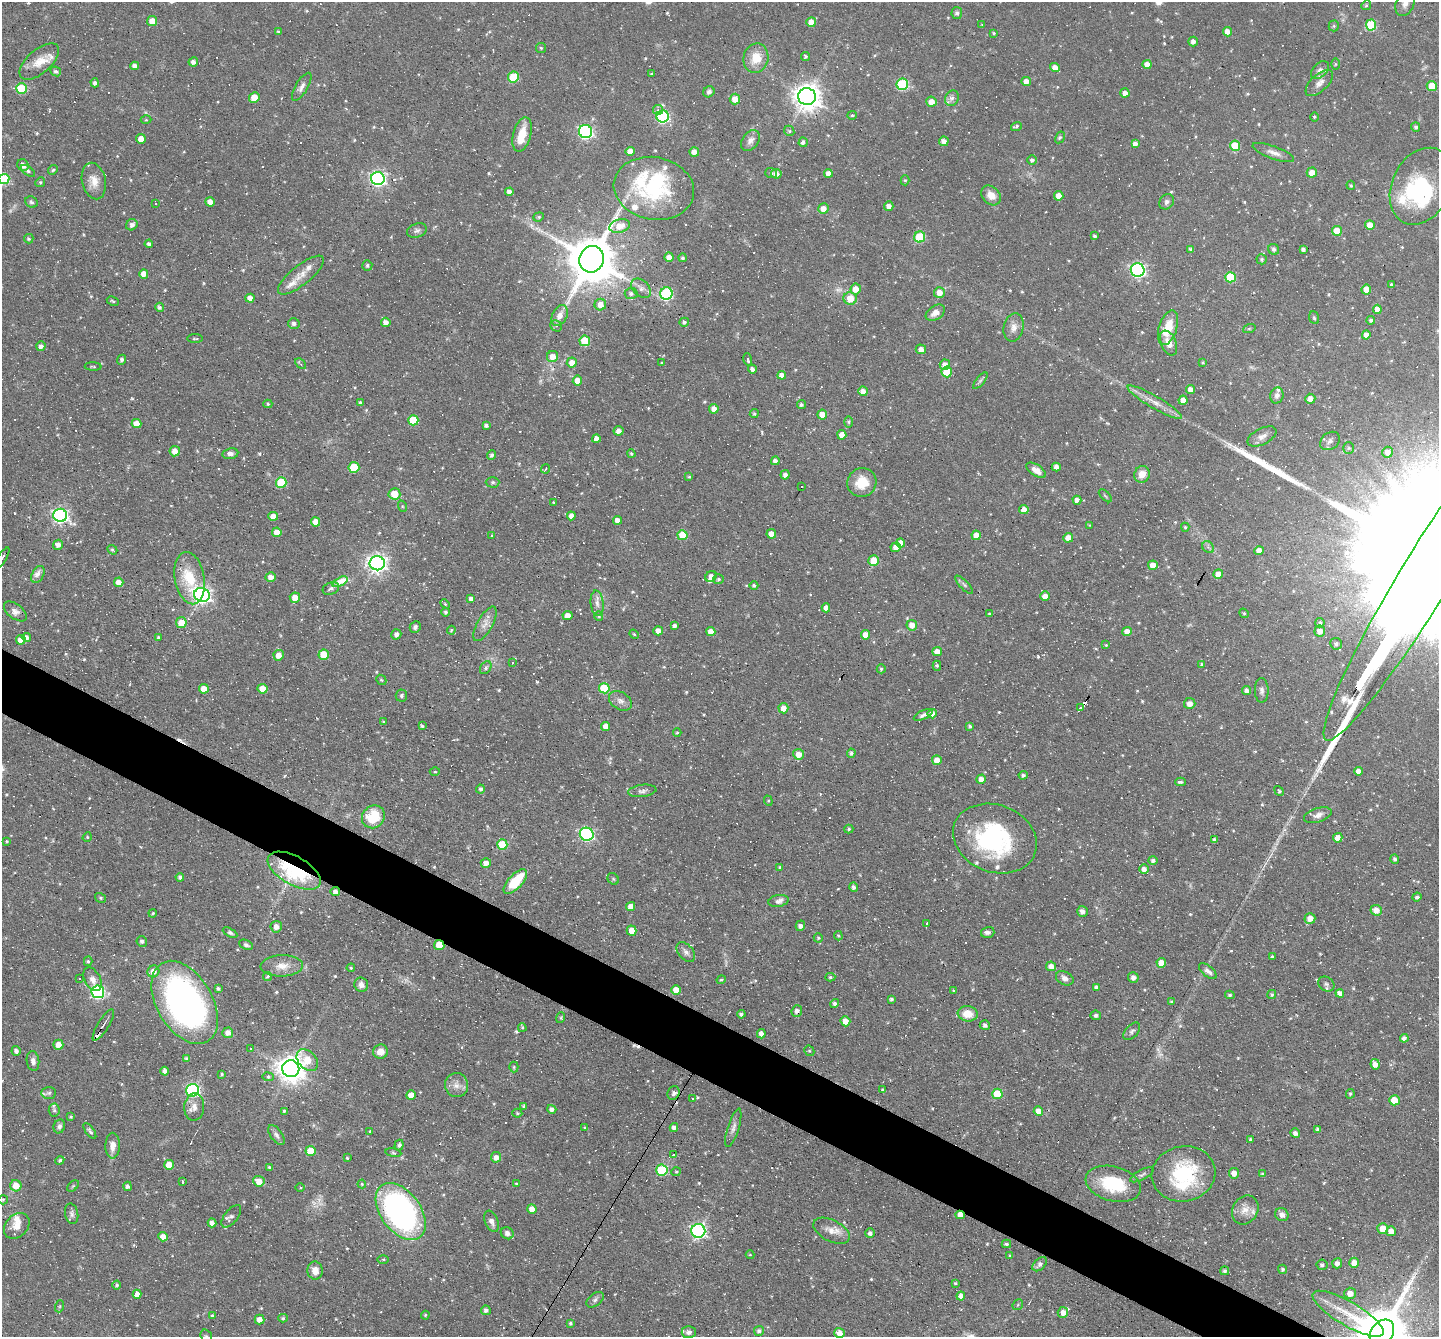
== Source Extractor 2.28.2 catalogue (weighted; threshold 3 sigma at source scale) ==
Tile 6 of 4 x 4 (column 2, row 2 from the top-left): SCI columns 1439-2875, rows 2949-4283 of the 5750 x 5760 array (HDU 1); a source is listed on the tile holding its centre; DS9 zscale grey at full resolution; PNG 1441 x 1339 px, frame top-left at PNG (2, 2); each listed source drawn as its Kron ellipse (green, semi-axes under 4 px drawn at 4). Shown black and unused: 4% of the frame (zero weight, under 4 of 7 exposures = <1% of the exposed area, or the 3 px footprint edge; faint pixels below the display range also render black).
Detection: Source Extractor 2.28.2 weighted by HDU 2 'WHT'; one run over the whole footprint, this tile lists its part. Background 0.0582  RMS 0.0036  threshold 0.0149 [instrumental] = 3 sigma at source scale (4.09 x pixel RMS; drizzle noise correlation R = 1.36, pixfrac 0.8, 0.05/0.05 arcsec/px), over >= 5 px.
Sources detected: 709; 5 too faint to see at this stretch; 3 inside a brighter object's white glare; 96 cosmic-ray / hot-pixel residue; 2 long thin detections or spike segments (spike, bleed or trail) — neither listed nor drawn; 18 inside a brighter listed object's ellipse — not listed separately; of the other 585, all 500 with FLUX_AUTO >= 0.359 (the completeness limit of this list) listed and drawn (85 fainter detections not listed), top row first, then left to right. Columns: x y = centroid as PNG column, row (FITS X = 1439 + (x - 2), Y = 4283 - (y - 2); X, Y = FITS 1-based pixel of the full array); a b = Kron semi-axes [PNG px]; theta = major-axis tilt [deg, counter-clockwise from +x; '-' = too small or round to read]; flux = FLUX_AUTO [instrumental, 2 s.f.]
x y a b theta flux
1405 3 13 9 65 2.4
1366 5 5 4 - 0.51
957 13 6 5 - 0.74
152 21 5 5 - 4.5
811 22 5 5 - 3.5
982 24 3 3 - 0.36
1371 25 5 5 - 20
1334 26 5 5 - 0.47
278 32 4 4 - 0.49
1227 32 5 4 - 2.2
994 33 4 3 - 0.36
1193 41 5 4 - 1.5
541 48 5 5 - 0.53
806 56 4 4 - 0.59
756 58 15 12 75 6.4
39 62 24 12 41 5.3
193 62 4 4 - 1.4
1335 64 6 4 89 0.39
1147 65 4 4 - 2.8
135 66 4 4 - 1.6
1055 67 5 4 - 2.3
1320 70 11 7 44 1.4
56 71 5 4 - 0.76
651 74 4 3 - 0.4
513 77 5 5 - 14
1026 81 4 4 - 2.4
95 83 4 4 - 1
1319 83 17 8 42 2.3
902 84 6 6 - 29
1432 86 5 5 - 6.2
302 87 16 6 59 1.7
21 88 5 5 - 15
709 92 6 5 - 0.94
1125 93 5 4 - 1.9
807 97 9 8 - 370
254 98 5 5 - 5.7
952 98 8 6 63 1.4
735 99 5 5 - 3.4
931 102 5 5 - 3.2
658 110 5 5 - 1.3
852 115 5 4 - 0.4
663 116 6 6 - 45
1314 117 5 3 - 0.41
146 120 5 3 - 0.36
1016 126 5 4 - 0.64
1416 127 5 4 - 0.81
585 131 6 6 - 73
789 131 5 4 - 0.48
522 134 17 9 74 6.1
1060 137 6 4 61 0.61
141 139 5 4 - 3.4
750 140 11 8 54 1.9
944 141 5 4 - 1.7
803 142 5 4 - 0.98
1135 144 4 4 - 1.8
1235 146 5 5 - 9.4
630 151 4 4 - 2.8
694 152 5 4 - 2.1
1273 153 22 6 -20 2.4
1032 160 5 4 - 0.92
23 165 6 5 - 2.2
53 170 5 4 - 0.45
28 171 8 4 -36 0.71
771 173 6 5 - 0.57
828 173 4 4 - 2.2
1312 173 5 5 - 3.1
776 174 5 5 - 2.3
4 179 5 5 - 25
378 179 7 6 - 94
905 180 5 4 - 0.48
94 181 18 12 -77 4
40 182 5 4 - 0.46
1351 185 4 3 - 0.4
1421 186 40 29 64 37
654 188 40 31 -11 32
509 192 4 4 - 1.7
991 195 11 8 -44 3.2
1059 196 5 4 - 2.8
31 202 6 5 - 0.67
210 202 4 4 - 2.5
1167 202 8 7 - 0.99
156 204 3 2 - 0.44
889 206 5 4 - 1.9
823 209 5 5 - 2.9
539 217 5 4 - 0.46
132 225 6 5 - 1.3
1370 225 5 4 - 4.5
620 226 10 6 14 3.9
417 231 10 6 18 1.1
1337 231 5 5 - 7.7
1095 236 3 3 - 0.74
920 237 5 5 - 18
29 239 5 4 - 0.58
149 244 4 4 - 0.99
1191 249 4 4 - 0.98
1274 249 6 5 - 0.81
1303 249 4 3 - 0.97
669 257 4 4 - 2.3
683 258 4 4 - 0.7
592 259 13 12 - 1800
1262 259 5 5 - 0.58
367 265 5 5 - 0.65
1138 270 7 6 - 75
144 274 4 4 - 2.6
301 275 28 9 39 4.2
1230 277 5 5 - 15
1391 284 3 3 - 0.48
641 288 11 7 -44 1.7
856 289 5 5 - 3.3
1366 289 5 4 - 3.5
939 292 5 5 - 3.4
631 293 6 5 - 0.99
666 294 6 6 - 35
250 298 4 4 - 2.3
850 298 6 6 - 5.8
113 301 6 4 -27 0.48
600 305 6 5 - 3.3
160 307 4 3 - 0.88
1377 309 4 4 - 2.7
935 313 10 7 32 2.4
560 316 11 7 63 2.8
1314 318 6 5 - 0.52
1371 320 4 4 - 0.78
386 322 5 4 - 2.2
684 322 5 4 - 0.88
294 323 6 5 - 1
556 326 6 5 - 0.72
1014 327 14 10 79 2.5
1168 328 18 9 72 7.9
1249 329 6 4 19 0.49
1366 335 4 4 - 2.3
195 339 8 3 0 0.41
585 341 5 5 - 9.7
1168 343 13 7 -67 3.1
41 346 5 4 - 1.4
921 349 5 5 - 2.3
552 357 6 5 - 2.9
748 359 6 3 -77 0.86
122 360 5 4 - 0.77
1203 362 3 3 - 0.37
572 363 5 5 - 2.9
662 363 4 3 - 0.36
301 364 6 4 -46 0.65
945 365 5 5 - 2.4
93 367 8 3 -1 0.43
752 369 4 4 - 1.1
947 372 5 5 - 9.3
782 375 4 4 - 2.6
577 381 5 5 - 3.5
980 381 10 4 50 0.71
1191 390 4 4 - 2.5
863 391 5 4 - 2.4
1277 395 8 6 75 1.4
1310 399 5 5 - 2.6
1183 400 4 4 - 2.5
1155 402 31 6 -30 4
360 403 3 3 - 0.66
268 404 4 4 - 0.48
801 405 4 4 - 0.77
714 409 5 4 - 2.4
754 413 4 4 - 0.65
822 415 5 5 - 3.9
413 420 5 5 - 10
849 422 6 4 -90 0.47
137 423 5 4 - 3.2
486 425 4 4 - 0.88
619 431 5 5 - 1.6
842 435 4 4 - 2.9
1262 436 15 8 27 2.1
596 439 4 4 - 2.5
1330 441 11 8 39 1.6
1349 448 6 5 - 0.57
175 451 5 5 - 2.6
1388 452 5 5 - 2.4
230 454 8 5 9 1.3
631 454 4 3 - 0.42
492 455 5 4 - 1
775 461 4 4 - 1.4
354 467 5 5 - 12
1056 467 4 3 - 1.3
545 469 5 3 - 0.38
1036 470 11 5 -33 2.6
1142 474 8 7 - 3.5
785 475 4 4 - 1.3
689 477 4 3 - 0.37
281 482 5 5 - 15
493 482 7 5 -1 0.69
862 482 15 14 - 7.6
802 487 3 3 - 17
394 494 6 5 - 6.1
1105 496 8 3 -45 0.41
1077 500 4 4 - 1.8
553 502 3 2 - 0.41
402 506 6 3 -72 0.38
1024 510 4 4 - 3
60 515 7 6 - 88
273 516 5 4 - 2.9
571 516 4 4 - 2.2
618 520 4 4 - 2.1
315 522 4 4 - 2.7
1089 525 4 3 - 0.36
1185 527 4 4 - 0.4
277 532 5 4 - 3.6
771 534 5 4 - 3
683 535 5 5 - 10
976 535 4 4 - 3.4
492 536 4 3 - 0.4
1068 538 5 4 - 3.2
901 543 4 4 - 2.9
58 545 5 5 - 1.7
896 547 5 4 - 1.9
1208 547 7 5 -45 0.8
112 550 5 3 - 0.5
1259 551 4 4 - 2.3
2 558 12 2 58 1.2
874 561 5 5 - 7.7
377 563 7 7 - 160
1153 565 5 4 - 4
38 574 9 6 62 1.5
1218 574 4 4 - 3.6
1428 574 195 25 59 98000
271 577 5 4 - 2.3
711 577 6 5 - 1.9
190 578 26 14 -80 11
718 579 5 5 - 0.62
119 582 5 5 - 2.9
340 582 8 4 26 4.6
754 585 4 4 - 0.7
964 585 12 4 -45 0.78
331 589 8 6 21 1
202 595 8 7 - 140
1045 596 5 4 - 2.5
295 598 5 5 - 3.5
471 598 4 3 - 1.2
597 603 13 6 -85 1.8
445 604 5 3 - 0.37
826 608 4 4 - 2.3
15 611 13 7 -38 1.8
446 612 4 4 - 0.81
1244 613 5 4 - 0.41
989 614 3 3 - 0.48
568 616 5 4 - 3
599 616 4 4 - 0.4
181 622 5 5 - 6.4
1320 623 5 4 - 0.73
485 624 19 7 61 2.7
912 625 5 5 - 3.1
675 626 4 4 - 1.2
415 627 6 5 - 0.99
451 630 4 3 - 0.39
658 631 4 4 - 2.5
711 631 4 4 - 2.9
1127 631 5 4 - 2.7
1320 631 5 5 - 2.4
396 634 5 5 - 1.2
634 634 5 4 - 0.38
865 635 4 4 - 2.8
26 637 5 4 - 1.4
158 637 4 4 - 0.58
21 640 5 4 - 3.2
1336 644 6 6 - 0.91
1106 645 4 4 - 0.39
937 651 5 4 - 2.2
279 655 5 5 - 2.6
324 655 5 5 - 7.2
513 663 3 3 - 1.3
1202 664 4 3 - 0.52
937 666 5 4 - 0.65
486 668 7 5 53 0.74
881 669 4 4 - 0.49
381 680 5 4 - 0.48
604 688 5 5 - 14
204 689 5 5 - 4.9
262 689 5 4 - 4.7
1262 690 12 7 -89 1.4
1247 691 4 4 - 1.6
401 696 6 5 - 0.65
620 701 12 8 -32 2
1190 703 5 5 - 2
783 708 5 5 - 2.9
1081 708 4 3 - 7.2
932 714 4 4 - 2.5
923 715 10 4 24 1.1
384 722 4 3 - 0.36
422 726 4 4 - 0.6
606 726 4 4 - 2.6
970 726 4 3 - 0.56
677 733 4 4 - 0.41
851 753 4 4 - 0.83
799 754 5 5 - 3.2
937 760 5 5 - 4.2
1358 771 4 4 - 2.3
435 772 5 3 - 0.36
1023 775 4 4 - 0.82
981 779 5 4 - 2.6
1180 782 5 3 - 0.69
480 789 4 4 - 0.83
642 791 14 6 7 1.4
1279 791 5 3 - 0.64
768 801 5 4 - 0.43
1318 815 14 7 17 1.9
373 817 12 11 - 12
849 829 4 3 - 0.57
587 834 7 6 - 60
87 837 5 4 - 0.41
995 838 43 33 -21 42
1338 838 5 4 - 2.5
1214 840 4 3 - 0.78
7 841 3 3 - 0.38
502 844 5 5 - 12
1395 859 4 4 - 0.71
1153 860 4 4 - 1.1
486 863 5 5 - 2.5
780 867 4 3 - 0.45
1144 869 5 4 - 1.7
294 871 29 14 -29 34
180 877 4 4 - 0.86
613 879 6 5 - 0.48
515 882 15 7 48 11
854 887 5 4 - 1.2
335 892 5 4 - 1.6
1417 897 5 4 - 0.81
101 898 5 4 - 0.58
778 901 10 6 11 1.6
631 907 4 4 - 3
1376 910 6 5 - 3
1082 911 5 5 - 1.7
153 913 4 3 - 0.43
1310 918 5 5 - 3
927 923 3 3 - 1.7
800 926 5 4 - 1.3
276 927 6 5 - 2.1
632 930 5 5 - 5
988 932 7 5 17 1.2
230 933 8 4 -30 0.69
838 936 4 3 - 0.36
818 938 4 4 - 0.49
142 941 5 5 - 0.74
246 945 7 4 -24 0.89
439 945 5 5 - 5.8
686 952 11 7 -49 1.5
1272 957 3 3 - 0.43
88 961 5 4 - 0.53
1161 963 5 4 - 3.8
282 966 21 10 2 4
1051 966 5 4 - 2.2
351 968 4 4 - 0.37
153 971 6 5 - 2.5
1208 971 10 5 -40 1.4
267 976 4 4 - 0.51
830 977 5 4 - 0.5
1133 977 5 5 - 2
80 978 3 3 - 1.1
1065 978 9 6 -28 1.7
93 979 13 7 -62 2.2
721 980 4 3 - 0.46
1326 984 9 7 -34 0.96
361 985 7 7 - 1.9
1096 987 4 4 - 1.3
218 989 4 3 - 0.72
676 990 5 4 - 4.2
953 990 4 3 - 0.39
98 992 6 6 - 52
1340 993 4 4 - 2.9
1272 994 5 4 - 0.55
1230 995 4 3 - 0.56
891 999 3 3 - 0.69
185 1002 45 27 -60 120
1171 1002 4 4 - 0.43
835 1003 5 4 - 0.75
797 1011 6 5 - 1.5
741 1014 4 4 - 0.76
968 1014 10 7 -7 4.9
1096 1015 5 4 - 0.66
560 1018 5 3 - 0.47
845 1021 5 5 - 3
103 1025 18 5 58 1.6
985 1025 5 5 - 0.94
522 1028 4 3 - 0.4
1132 1031 10 6 47 0.9
228 1033 5 5 - 2
761 1034 5 4 - 1.7
1404 1038 4 4 - 1.3
58 1045 5 5 - 3
251 1048 3 3 - 2.3
16 1051 5 4 - 1.1
809 1051 5 5 - 0.45
380 1052 7 7 - 3.1
187 1059 4 3 - 1
307 1060 12 8 -45 7.2
33 1061 10 6 -82 1.6
1375 1064 5 4 - 2.4
514 1067 5 5 - 0.44
291 1069 8 8 - 410
165 1071 4 4 - 1.4
222 1074 3 3 - 0.43
268 1077 6 4 -9 0.71
456 1085 12 11 - 2.6
193 1090 6 6 - 61
883 1090 4 4 - 0.6
49 1093 7 6 - 0.85
673 1093 7 5 65 0.93
997 1094 5 5 - 11
1350 1094 5 4 - 0.51
411 1095 5 4 - 3.8
693 1098 3 3 - 0.37
1394 1100 5 5 - 8.2
524 1106 4 3 - 0.74
194 1107 14 10 85 2.5
552 1109 5 4 - 1.3
54 1110 6 5 - 0.73
284 1111 4 3 - 0.61
1038 1111 5 4 - 3.3
517 1113 5 4 - 0.49
71 1117 4 3 - 0.42
59 1126 7 5 70 1.1
674 1127 4 4 - 1.2
585 1128 3 3 - 0.47
733 1128 20 5 73 1.8
1318 1129 4 4 - 0.92
90 1131 9 3 -53 0.82
370 1131 4 4 - 0.37
1295 1133 5 4 - 1.5
276 1135 11 6 -54 1.2
1251 1140 4 3 - 0.78
399 1145 5 4 - 0.88
113 1146 13 7 89 2.9
310 1151 5 5 - 7.2
393 1153 8 4 -10 0.53
674 1155 3 3 - 3.7
496 1157 5 5 - 1.7
347 1158 3 3 - 0.37
60 1160 4 4 - 0.6
169 1165 5 5 - 5
269 1167 4 3 - 0.63
662 1170 5 5 - 23
676 1172 4 4 - 0.41
1234 1173 5 5 - 2.5
1183 1174 32 27 11 26
1263 1174 4 4 - 0.7
1142 1175 13 5 28 0.97
259 1181 6 5 - 3.3
183 1182 3 3 - 9
362 1184 4 4 - 0.39
516 1184 4 4 - 0.39
1113 1184 28 17 -15 16
16 1186 6 5 - 4.4
73 1186 7 4 45 0.46
128 1186 4 4 - 1.2
300 1188 4 3 - 0.36
3 1200 5 4 - 0.43
532 1209 5 4 - 2.8
1245 1210 15 12 59 3.3
401 1212 32 20 -54 120
72 1214 10 6 -78 1.1
960 1215 4 4 - 2.7
1282 1215 7 6 - 1.6
231 1216 13 6 51 1.1
491 1221 11 6 -67 1.6
212 1223 4 4 - 1.8
17 1226 14 11 46 3.6
1382 1228 5 5 - 4.1
698 1231 7 7 - 80
831 1231 20 10 -27 3.7
1391 1231 5 5 - 3.1
507 1233 7 5 -30 1.8
870 1233 5 5 - 1.2
163 1237 5 4 - 3.4
1006 1244 5 4 - 0.6
750 1255 4 4 - 0.39
1010 1256 4 3 - 0.42
383 1260 6 4 0 0.45
1337 1263 5 5 - 1.6
1354 1263 5 5 - 3.5
1040 1264 8 5 43 1.1
1322 1265 5 5 - 0.95
1283 1269 4 4 - 0.71
315 1271 9 7 -86 2.8
1225 1271 4 4 - 0.66
955 1283 3 3 - 0.37
117 1285 4 4 - 0.63
1350 1293 5 5 - 2.9
137 1294 4 4 - 2.2
961 1296 4 4 - 2.4
595 1300 10 6 38 1.1
1018 1305 6 5 - 0.45
60 1306 6 4 71 0.43
486 1310 5 5 - 1.1
1063 1312 5 5 - 2.4
1348 1314 40 12 -30 11
212 1315 3 3 - 0.39
425 1315 4 3 - 0.4
283 1318 5 4 - 0.45
259 1319 5 5 - 2.5
570 1323 3 3 - 0.54
759 1331 5 5 - 1
689 1332 7 6 - 1.1
839 1333 5 5 - 2.6
1382 1333 14 10 49 2200
206 1336 7 5 -72 0.76
Overlapping masked pixels (flux is a lower limit): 8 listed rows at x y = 1428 574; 1081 708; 294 871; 335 892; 439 945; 960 1215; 1348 1314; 1382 1333
Isophote crosses this tile's border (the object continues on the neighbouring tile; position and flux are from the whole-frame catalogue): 8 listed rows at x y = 1405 3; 4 179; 1421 186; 2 558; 1428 574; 15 611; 1382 1333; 206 1336